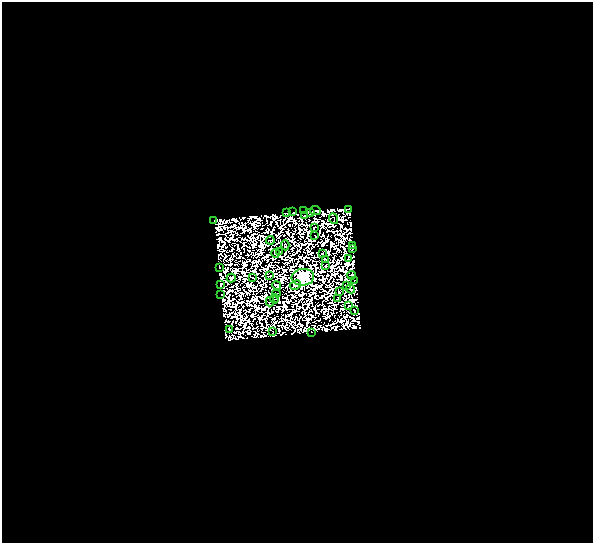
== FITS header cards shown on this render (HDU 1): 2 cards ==
NAXIS1  =                  591
NAXIS2  =                  541

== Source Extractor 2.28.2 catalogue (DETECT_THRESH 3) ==
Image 591 x 541 px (HDU 1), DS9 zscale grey, 1 PNG px = 1 image px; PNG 595 x 545 px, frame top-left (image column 1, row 541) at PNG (2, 2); each listed source drawn as its Kron ellipse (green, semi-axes under 4 px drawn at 4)
Background 0.905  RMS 3.2e-05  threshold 9.46e-05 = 3 sigma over >= 5 px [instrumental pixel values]
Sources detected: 114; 70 with non-positive FLUX_AUTO (blend fragments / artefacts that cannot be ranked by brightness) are neither listed nor drawn; the other 44 listed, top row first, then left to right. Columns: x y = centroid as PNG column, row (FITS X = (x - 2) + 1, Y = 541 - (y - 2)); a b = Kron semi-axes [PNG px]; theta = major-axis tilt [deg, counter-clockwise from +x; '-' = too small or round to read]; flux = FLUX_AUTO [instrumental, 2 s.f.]
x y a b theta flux
348 209 3 2 - 0.2
315 210 5 3 - 2.4
303 211 3 2 - 0.27
293 212 2 2 - 0.46
311 212 4 3 - 1.1
287 213 3 2 - 1.1
305 216 2 2 - 0.63
334 219 5 2 - 1.1
214 220 3 2 - 0.25
314 227 3 2 - 0.72
315 236 2 2 - 0.044
270 240 4 2 - 0.94
285 245 5 2 - 1.1
353 245 3 2 - 0.27
353 249 3 2 - 0.78
280 252 3 2 - 2.5
276 253 4 2 - 1.3
322 253 2 2 - 1.1
326 259 4 2 - 0.49
349 259 3 2 - 0.55
325 266 3 2 - 1.4
219 267 3 2 - 0.82
352 275 4 2 - 0.83
270 276 4 2 - 0.23
303 277 11 8 5 860
231 278 4 3 - 0.6
253 278 4 2 - 0.39
354 280 2 2 - 0.73
220 284 3 2 - 0.13
295 285 6 4 27 10
347 285 3 2 - 1
277 286 5 3 - 2.1
351 289 4 3 - 1.1
339 292 3 3 - 0.32
276 293 4 2 - 0.15
221 295 2 2 - 0.58
275 299 4 2 - 1.6
338 299 4 2 - 0.38
270 302 5 2 - 0.092
349 306 2 2 - 1.2
354 311 2 2 - 0.84
229 330 4 3 - 0.51
273 332 2 2 - 0.8
311 332 2 2 - 1.1
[70 non-positive-flux detections neither listed nor drawn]